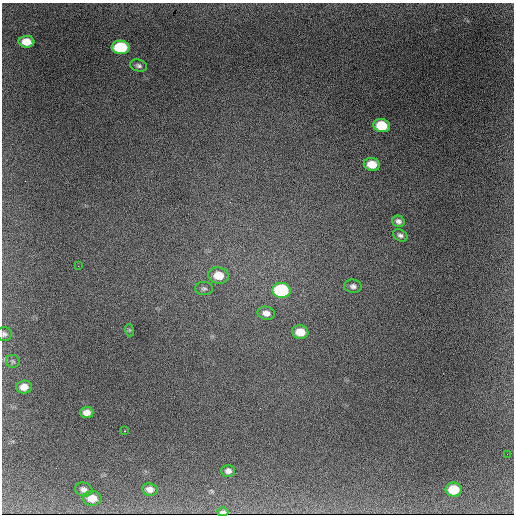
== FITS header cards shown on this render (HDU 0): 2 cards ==
NAXIS1  =                  512
NAXIS2  =                  512

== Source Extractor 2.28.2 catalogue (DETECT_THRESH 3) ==
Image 512 x 512 px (HDU 0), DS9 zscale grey, 1 PNG px = 1 image px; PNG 516 x 516 px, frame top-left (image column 1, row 512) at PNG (2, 3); each listed source drawn as its Kron ellipse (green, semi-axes under 4 px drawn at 4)
Background 905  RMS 31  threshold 93.3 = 3 sigma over >= 5 px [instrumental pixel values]
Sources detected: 27; all 27 listed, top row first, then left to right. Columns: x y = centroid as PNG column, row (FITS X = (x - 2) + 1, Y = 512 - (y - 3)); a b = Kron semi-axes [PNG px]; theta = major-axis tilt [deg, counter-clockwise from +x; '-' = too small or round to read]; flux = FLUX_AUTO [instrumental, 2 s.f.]
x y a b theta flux
26 42 8 6 -3 33000
121 47 9 6 -2 140000
139 66 9 6 -14 5900
382 126 8 6 -15 72000
372 164 8 6 -12 35000
398 221 6 5 - 6500
400 235 7 5 -31 5700
78 266 3 2 - 1700
219 276 10 8 -8 36000
353 286 9 6 -6 7400
204 289 9 6 0 5400
281 290 9 7 -7 220000
266 313 9 6 -11 12000
129 330 6 4 -72 2200
300 332 8 7 - 33000
4 334 7 7 - 5800
13 361 7 6 - 4100
24 387 8 6 3 19000
87 412 7 5 2 13000
124 431 3 2 - 3600
507 454 2 2 - 64000
228 471 7 6 - 7800
84 489 9 7 -12 8200
150 489 8 6 -8 12000
454 490 8 7 - 59000
92 498 9 7 0 25000
223 512 5 3 - 3100
At the frame edge (FLAGS 8, measured only in part): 1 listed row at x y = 4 334